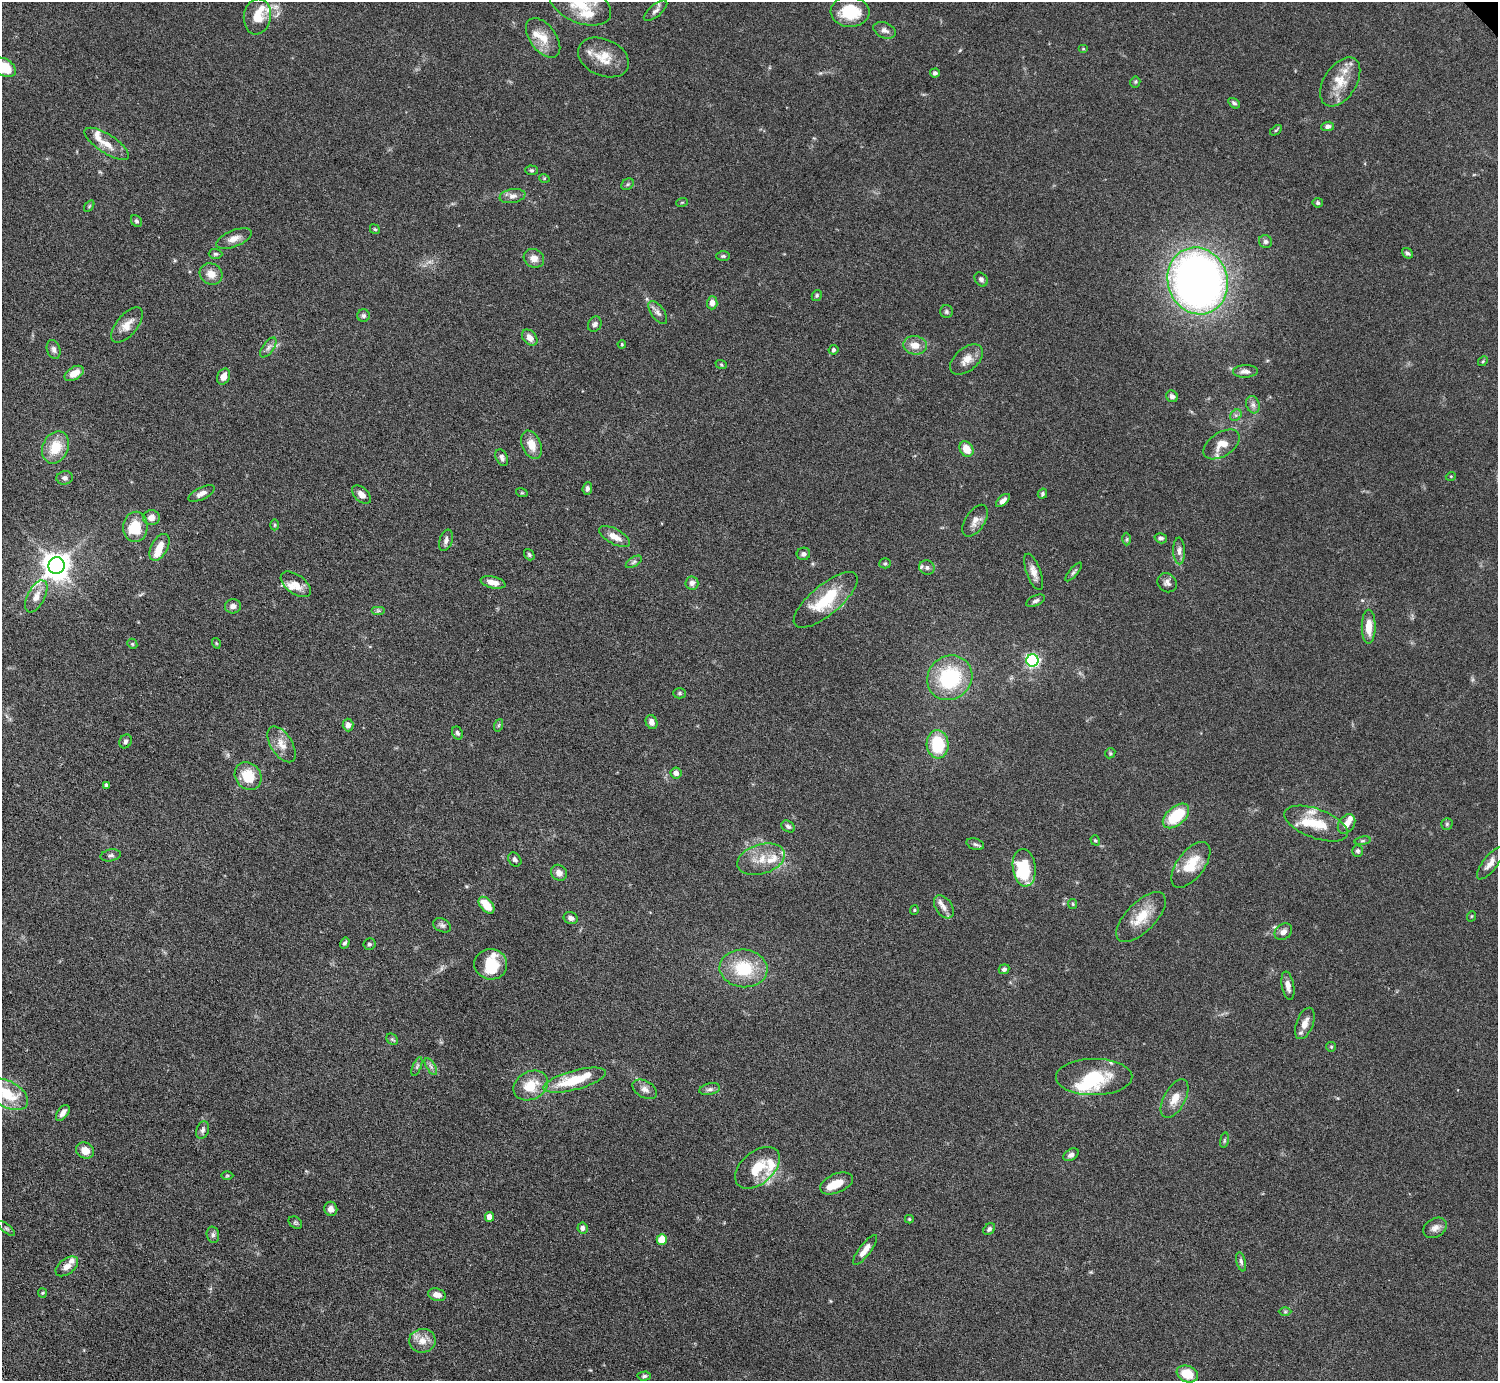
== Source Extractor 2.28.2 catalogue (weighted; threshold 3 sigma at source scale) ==
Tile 7 of 4 x 4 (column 3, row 2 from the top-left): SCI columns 2998-4493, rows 3070-4448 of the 6034 x 6030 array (HDU 1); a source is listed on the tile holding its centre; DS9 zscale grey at full resolution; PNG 1500 x 1383 px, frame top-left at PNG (2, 2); each listed source drawn as its Kron ellipse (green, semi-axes under 4 px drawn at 4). Shown black and unused: <1% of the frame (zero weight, under 4 of 7 exposures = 3% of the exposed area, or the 3 px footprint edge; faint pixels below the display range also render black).
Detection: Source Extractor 2.28.2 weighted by HDU 2 'WHT'; one run over the whole footprint, this tile lists its part. Background 0.073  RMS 0.0036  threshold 0.0146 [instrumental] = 3 sigma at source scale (4.09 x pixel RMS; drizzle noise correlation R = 1.36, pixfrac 0.8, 0.05/0.05 arcsec/px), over >= 5 px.
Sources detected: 207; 1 too faint to see at this stretch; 2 inside a brighter object's white glare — neither listed nor drawn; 21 inside a brighter listed object's ellipse — not listed separately; the other 183 listed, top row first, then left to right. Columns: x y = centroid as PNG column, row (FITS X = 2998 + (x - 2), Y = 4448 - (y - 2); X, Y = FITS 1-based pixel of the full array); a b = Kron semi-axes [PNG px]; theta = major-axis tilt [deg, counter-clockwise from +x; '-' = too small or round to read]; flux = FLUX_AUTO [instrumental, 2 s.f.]
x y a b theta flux
580 4 32 18 -22 11
656 11 14 6 39 1.4
850 12 19 15 -5 11
257 17 18 13 81 5.6
885 30 12 7 -22 1.6
543 38 23 13 -53 5.5
1083 49 5 3 - 0.33
603 57 26 18 -25 6.8
4 67 12 8 -33 9.7
935 73 5 4 - 0.78
1135 82 5 5 - 0.49
1340 82 27 16 57 7.7
1234 103 6 4 -36 0.67
1328 126 6 4 8 0.97
1276 130 7 3 37 0.43
107 144 26 9 -33 4.3
532 170 6 5 - 0.61
544 178 5 3 - 0.32
628 184 7 5 36 0.62
512 196 13 7 10 1.7
682 202 6 3 19 0.33
1318 203 5 4 - 0.7
89 206 6 3 54 0.36
136 221 6 5 - 0.62
375 229 5 4 - 0.44
234 239 19 8 22 2.7
1265 242 7 6 - 0.85
1407 253 6 4 -40 0.76
215 254 7 5 -1 0.64
723 256 7 4 1 0.6
534 258 10 9 - 2.5
211 274 12 10 -34 3.1
981 279 8 6 -52 0.91
1198 281 34 30 -71 240
817 295 6 4 60 0.51
712 303 6 5 - 1.8
946 312 6 6 - 0.69
658 313 13 6 -55 1.5
364 316 6 6 - 0.69
595 324 8 6 63 1.1
127 325 21 10 51 3.8
530 338 9 6 -49 2.1
622 344 4 3 - 0.34
915 345 12 9 -7 3.5
268 347 11 5 55 1.3
54 349 10 6 -72 1.1
833 350 5 4 - 0.68
967 359 19 11 40 3.5
1483 361 5 4 - 0.44
721 364 6 3 -20 0.38
1245 371 12 6 1 1.6
74 373 10 6 31 3.6
224 377 8 6 64 2.3
1172 396 6 5 - 1.3
1253 405 9 6 -74 1.2
1236 415 6 5 - 0.75
1221 444 20 12 33 4.1
532 445 15 9 -66 4.1
56 447 17 13 66 8.2
966 449 8 6 -56 4.5
502 457 9 5 -65 1.1
1451 476 5 3 - 0.3
65 478 8 7 - 1
587 489 6 5 - 0.99
522 493 6 3 -17 0.35
202 494 14 6 27 1.9
361 494 11 7 -43 2.2
1042 494 5 4 - 0.58
1003 500 8 4 42 1.6
151 518 8 7 - 2.1
975 521 18 9 57 2.5
275 525 5 3 - 0.36
135 527 15 12 87 9.6
615 537 17 7 -29 3.5
1161 538 6 5 - 0.83
1127 539 6 4 89 0.48
446 540 11 6 71 1.3
160 547 14 8 62 4
1179 551 13 6 -88 1.5
803 554 7 6 - 0.96
529 555 6 4 -52 0.57
634 562 9 4 33 0.72
885 563 5 5 - 0.49
56 566 8 8 - 440
927 568 8 7 - 1.1
1034 572 19 7 -70 2.5
1074 572 12 4 48 0.72
493 582 12 6 -13 2.6
692 583 6 6 - 1.4
1167 583 10 9 - 1.4
296 584 17 9 -36 3.7
36 596 17 8 63 3.3
826 600 39 15 40 15
1036 601 10 5 24 0.88
233 606 8 7 - 1.5
378 611 7 4 0 0.56
1369 627 17 7 90 4.5
216 643 5 3 - 0.3
132 644 5 4 - 0.46
1032 660 6 6 - 64
950 678 23 21 42 25
680 693 6 5 - 0.52
651 722 7 5 -68 1.6
348 725 6 5 - 1.6
499 725 6 4 70 0.44
458 733 7 5 -61 0.76
125 741 7 6 - 0.9
282 744 20 10 -57 3.7
938 744 14 11 -84 14
1110 753 5 4 - 0.44
676 773 5 5 - 1.7
248 776 15 12 -52 8.6
106 785 4 3 - 0.84
1176 816 15 9 41 13
1316 824 33 14 -20 8.8
1346 824 11 7 54 2.3
1447 824 5 5 - 0.58
788 826 7 5 -32 0.8
1095 840 5 4 - 0.49
1363 841 8 4 8 0.58
975 844 9 5 -19 0.74
1358 851 6 5 - 0.66
111 855 10 6 11 0.92
515 859 8 6 -53 1
761 859 24 14 18 6.8
1490 863 19 7 52 2.4
1191 865 27 13 53 8.9
1024 868 19 11 -84 15
559 873 8 7 - 1.9
1073 904 5 4 - 0.37
487 905 10 6 -49 6.4
944 907 13 8 -56 2
914 910 5 4 - 0.39
1472 916 5 3 - 0.31
1141 917 32 14 45 8.2
571 918 7 6 - 1.2
442 925 9 6 -26 0.99
1283 932 10 7 42 1.6
345 943 5 4 - 0.65
369 944 6 6 - 0.71
491 964 16 15 - 8.9
743 968 24 19 -6 15
1004 969 5 4 - 0.75
1288 986 14 6 -79 2
1305 1023 16 8 70 3.1
392 1039 6 5 - 0.58
1331 1047 5 4 - 0.36
431 1066 9 4 -59 0.93
417 1067 10 4 68 0.7
1094 1077 38 18 0 16
575 1080 32 9 15 13
531 1086 18 14 28 8.2
645 1089 13 8 -31 1.8
710 1089 10 5 12 0.99
7 1094 22 13 -29 11
1175 1098 21 10 61 4.2
63 1113 9 5 54 1.7
203 1130 9 6 70 1.1
1224 1140 8 4 81 0.49
85 1150 9 8 - 3.1
1071 1155 8 5 33 1.1
757 1168 26 16 41 9.1
227 1176 6 4 1 0.43
836 1183 17 9 22 4.8
331 1209 7 6 - 2
489 1217 5 4 - 2.3
909 1219 4 3 - 0.43
295 1223 7 5 -34 0.57
6 1228 10 4 -40 0.6
583 1228 5 5 - 1.3
1435 1228 12 9 31 2
989 1229 7 5 42 0.8
213 1235 8 6 -77 0.93
662 1240 5 5 - 7.6
865 1250 18 6 53 2.7
1241 1262 10 4 -76 0.73
67 1266 13 7 37 2.3
42 1293 5 4 - 0.38
437 1295 9 6 -18 2.2
1285 1312 6 4 0 0.42
422 1341 13 12 - 3.7
1187 1374 11 8 -22 7.1
644 1376 7 4 3 0.65
Isophote crosses this tile's border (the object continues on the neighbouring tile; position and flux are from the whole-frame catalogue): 3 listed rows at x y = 580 4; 4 67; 7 1094